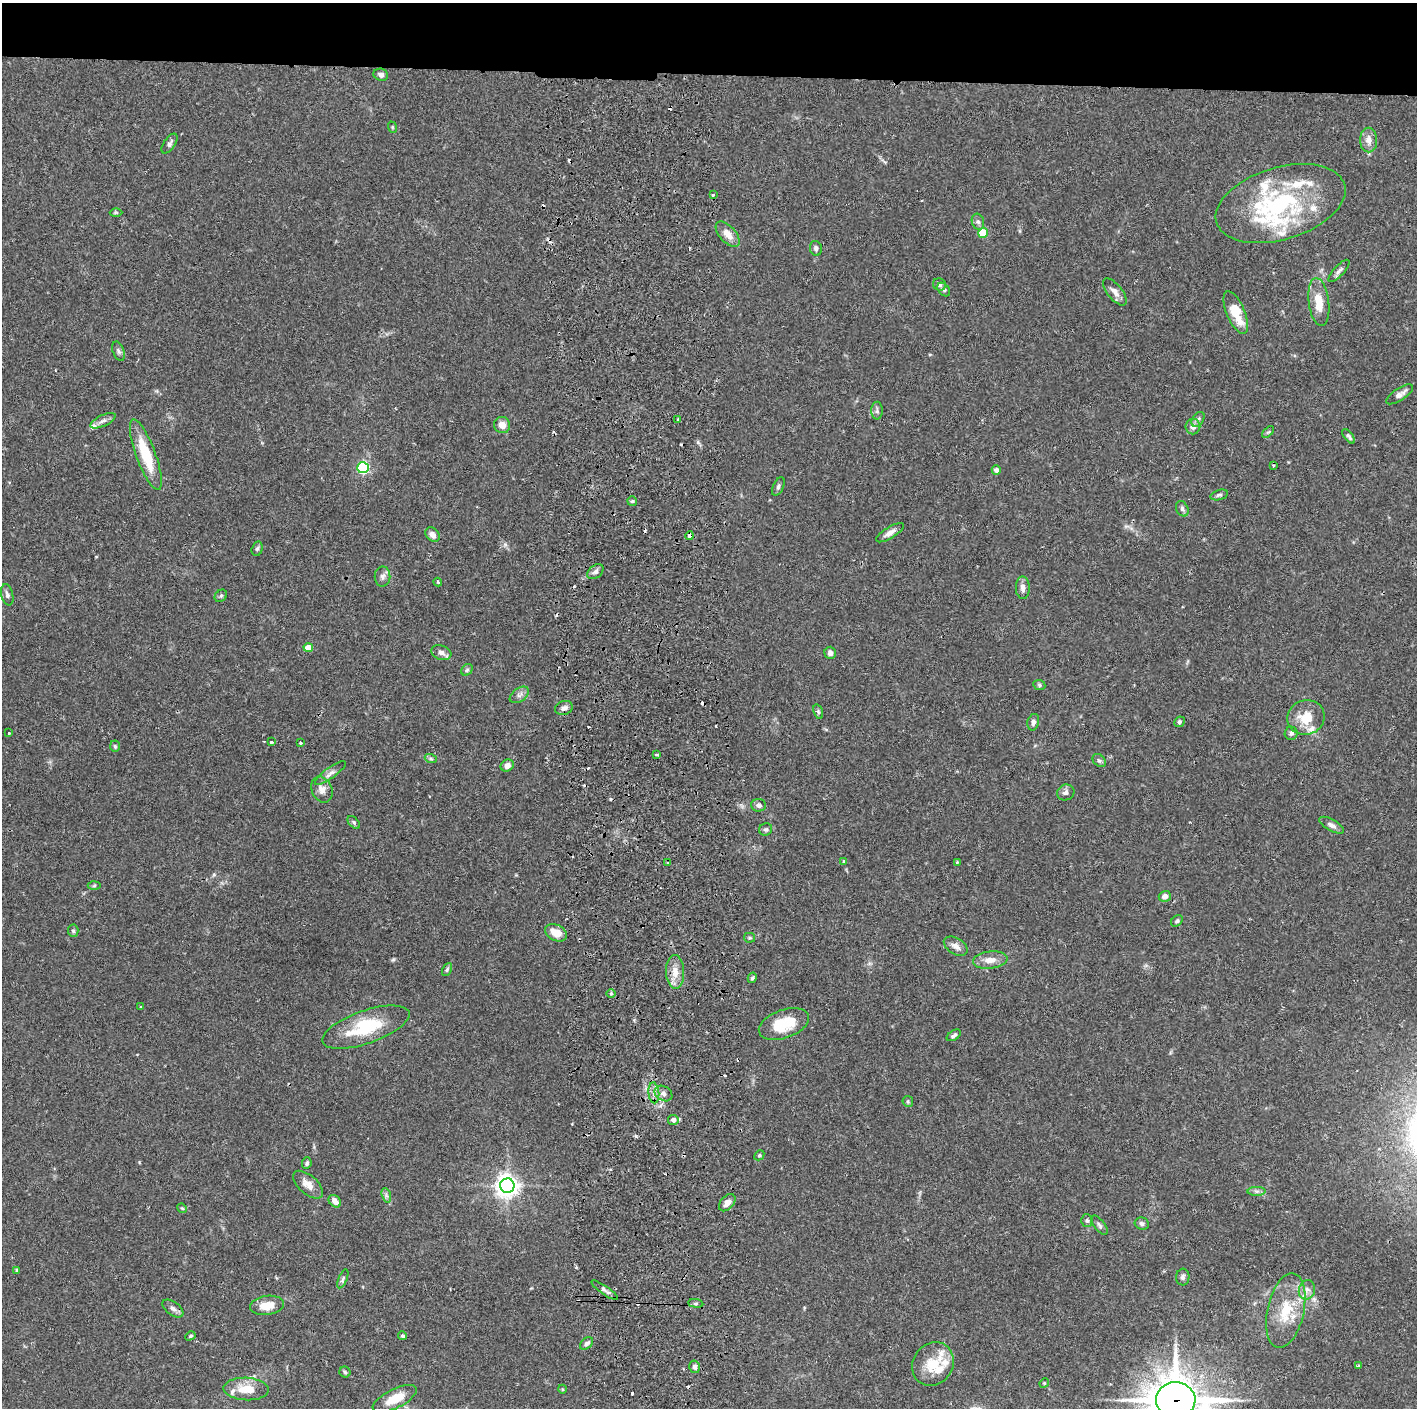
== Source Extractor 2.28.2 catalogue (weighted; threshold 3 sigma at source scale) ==
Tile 2 of 3 x 3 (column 2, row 1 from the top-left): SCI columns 1474-2888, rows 2818-4223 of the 4359 x 4230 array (HDU 1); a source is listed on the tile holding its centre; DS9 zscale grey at full resolution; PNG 1419 x 1410 px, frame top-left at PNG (2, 3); each listed source drawn as its Kron ellipse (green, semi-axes under 4 px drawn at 4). Shown black and unused: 5% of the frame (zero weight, under 2 of 3 exposures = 3% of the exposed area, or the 3 px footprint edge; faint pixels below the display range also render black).
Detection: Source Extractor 2.28.2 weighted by HDU 2 'WHT'; one run over the whole footprint, this tile lists its part. Background 0.0769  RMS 0.005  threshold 0.0226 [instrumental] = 3 sigma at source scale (4.5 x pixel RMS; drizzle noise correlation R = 1.50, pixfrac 1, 0.05/0.05 arcsec/px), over >= 5 px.
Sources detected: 163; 19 cosmic-ray / hot-pixel residue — neither listed nor drawn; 16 inside a brighter listed object's ellipse — not listed separately; the other 128 listed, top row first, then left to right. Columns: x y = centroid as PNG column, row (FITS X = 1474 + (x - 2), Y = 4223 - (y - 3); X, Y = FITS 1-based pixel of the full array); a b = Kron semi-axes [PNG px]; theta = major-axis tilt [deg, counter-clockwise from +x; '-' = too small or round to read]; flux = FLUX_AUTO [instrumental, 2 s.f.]
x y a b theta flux
381 75 7 6 - 1.8
392 127 6 3 -71 0.5
1369 140 12 8 -89 3.9
169 144 11 5 56 1.6
713 195 3 3 - 2
1280 203 67 36 17 68
116 212 6 4 -1 0.59
978 222 8 6 -72 1.4
983 233 5 5 - 15
728 234 15 8 -48 5
816 248 7 6 - 1.5
1339 271 14 5 47 1.9
939 284 6 6 - 1.5
944 289 8 5 -49 1.2
1115 292 16 7 -51 3.2
1319 302 24 10 -82 9.7
1236 313 23 9 -67 13
118 351 10 5 -71 1.3
1400 394 15 6 33 2.8
877 411 9 5 90 1.5
678 419 3 3 - 0.99
1198 419 8 5 53 1.4
103 421 14 5 26 2
502 425 8 8 - 4.2
1193 426 8 7 - 2.9
1268 432 7 4 43 0.81
1349 436 9 4 -51 1.3
146 455 37 9 -70 20
1274 466 4 3 - 0.67
363 468 6 5 - 65
996 470 4 4 - 2.2
778 487 10 5 65 1.4
1219 495 9 5 15 1.2
632 501 5 4 - 0.73
1182 509 8 6 -63 1.4
890 533 16 5 32 3.1
432 535 8 6 -45 2.9
689 536 4 4 - 4.4
257 549 7 5 72 1.1
595 572 9 6 39 1.7
383 577 10 8 89 2.1
438 582 4 3 - 0.6
1023 588 11 7 -88 2.6
7 595 11 6 -77 1.6
221 596 7 5 44 0.89
308 647 4 4 - 7
441 653 10 7 -19 2.3
830 653 6 5 - 2
467 670 6 5 - 0.94
1039 685 6 5 - 0.83
519 695 11 6 36 2.1
564 708 9 7 19 2.1
818 712 7 4 -71 0.89
1306 717 19 17 17 11
1033 722 8 6 77 1.8
1179 722 5 5 - 1
8 733 3 3 - 1.1
1291 733 7 6 - 1.3
271 742 3 3 - 1.4
300 743 3 3 - 1
115 746 6 4 -85 0.75
657 755 4 3 - 1.7
431 759 6 4 -19 0.81
1099 761 7 5 -46 1.1
507 765 7 5 33 2.4
330 773 19 5 36 2.4
322 789 13 10 -66 3.6
1066 792 9 7 27 1.7
759 805 7 6 - 2.1
354 822 7 5 -47 1
1332 825 14 5 -30 2.2
766 829 7 6 - 1
844 861 3 3 - 1.4
957 862 4 3 - 0.54
668 863 4 3 - 0.6
94 886 6 4 3 0.72
1165 896 6 5 - 2.4
1177 921 7 5 44 0.82
73 931 6 5 - 0.87
556 933 12 8 -26 5.5
749 938 5 5 - 0.73
956 946 13 8 -31 3.2
990 960 17 8 6 5.1
447 970 7 4 63 0.85
675 972 17 9 -88 5.5
752 978 5 4 - 0.98
611 994 5 3 - 0.54
141 1007 4 3 - 0.56
784 1024 26 14 20 17
366 1027 46 16 19 27
954 1035 8 4 33 1.3
654 1093 10 5 -84 2.8
663 1093 9 7 -32 2.4
908 1101 5 5 - 0.8
673 1120 5 5 - 2.9
759 1155 5 4 - 0.67
307 1163 6 4 84 1.3
308 1185 18 9 -41 5.2
507 1186 7 7 - 390
1257 1191 9 4 0 1.3
386 1195 7 4 -72 1.2
335 1201 7 5 -44 3.4
727 1203 10 6 47 3.2
182 1208 5 4 - 0.6
1087 1221 6 6 - 1.1
1142 1224 7 6 - 1.4
1099 1225 11 5 -52 1.4
17 1270 4 4 - 0.77
1183 1277 8 6 87 1.5
343 1279 10 4 67 1.1
605 1290 16 4 -35 1.8
1307 1290 10 8 77 2.8
696 1303 7 4 -7 0.74
267 1305 17 9 9 7.9
173 1308 12 6 -36 2.3
1286 1311 38 18 78 19
190 1336 5 4 - 0.76
403 1336 4 4 - 1
587 1343 7 5 40 1.3
933 1364 23 20 57 14
1358 1366 3 3 - 0.91
695 1367 6 5 - 1.5
345 1372 5 5 - 0.89
1044 1383 5 4 - 0.63
246 1389 22 11 -3 10
562 1389 4 3 - 0.4
395 1399 24 9 26 10
1176 1400 20 17 -3 1600
Overlapping masked pixels (flux is a lower limit): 3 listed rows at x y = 689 536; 673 1120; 1176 1400
Isophote crosses this tile's border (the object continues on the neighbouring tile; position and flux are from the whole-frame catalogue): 1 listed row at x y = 1176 1400